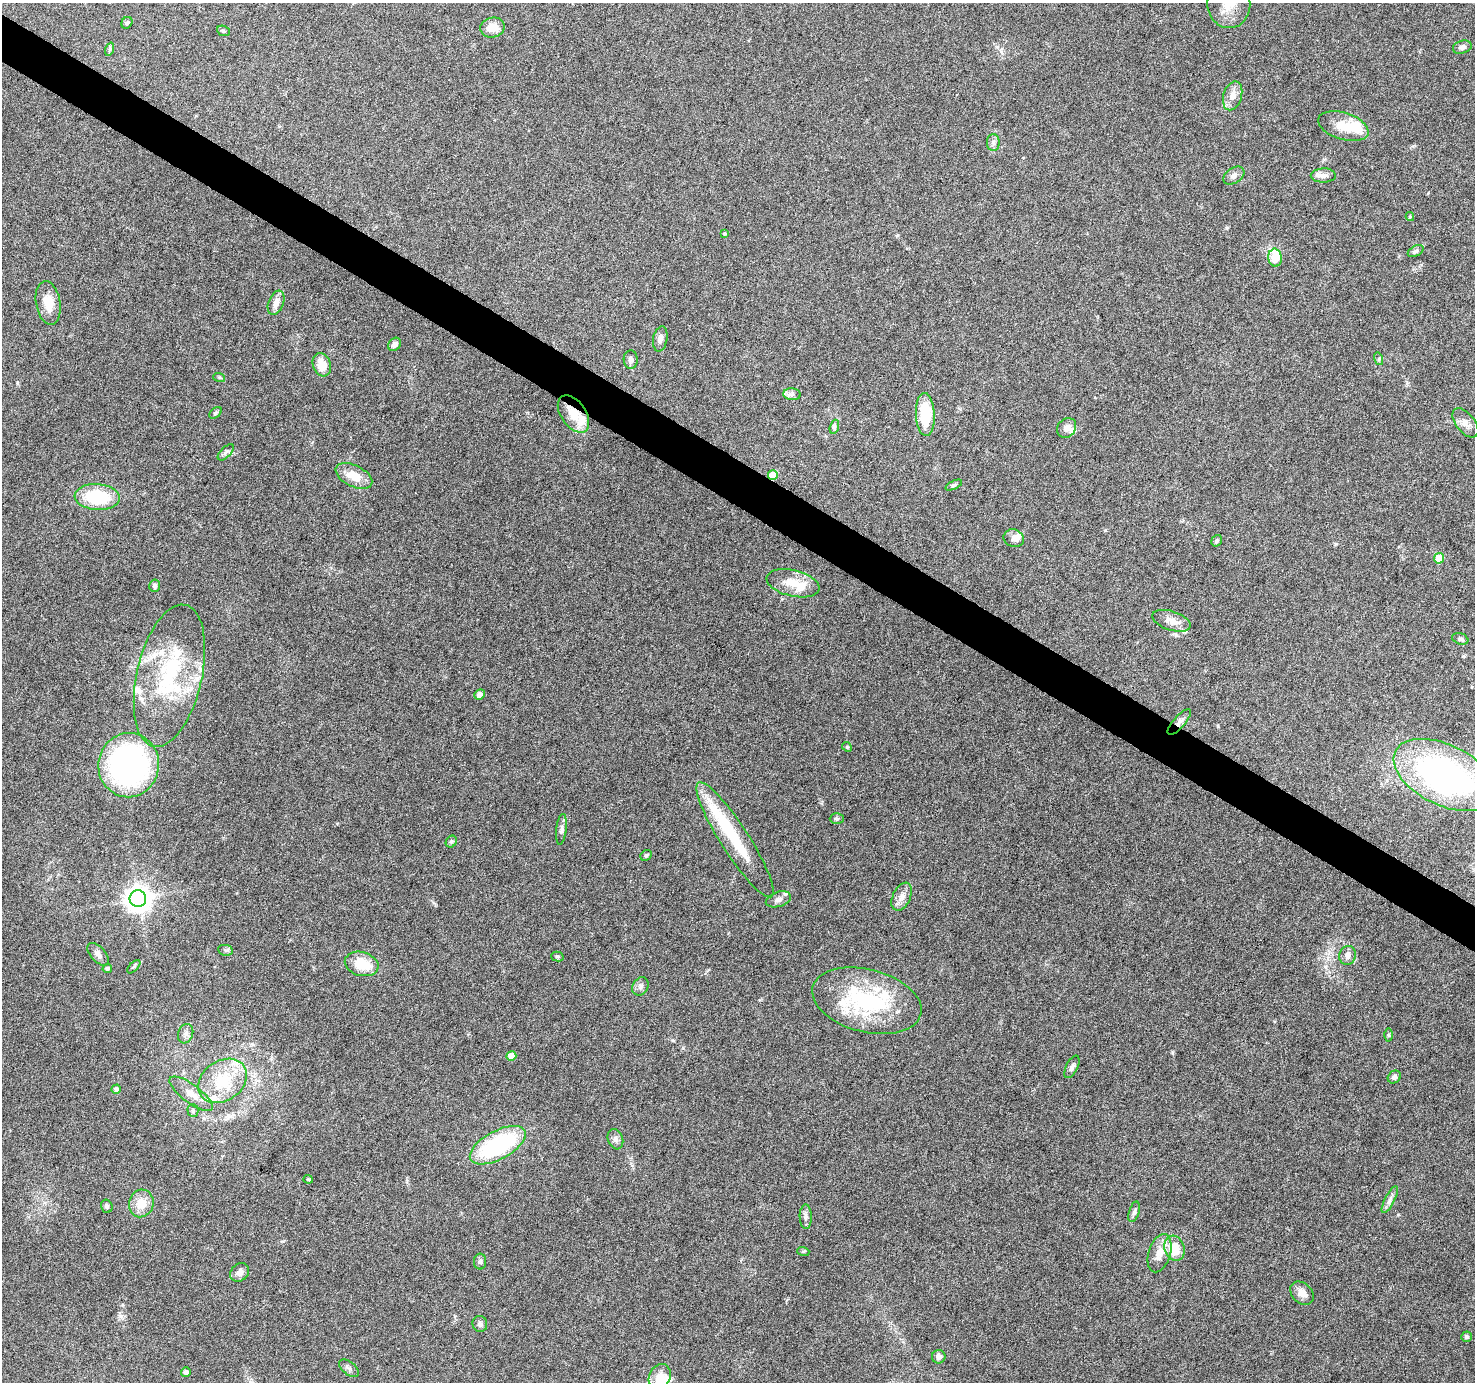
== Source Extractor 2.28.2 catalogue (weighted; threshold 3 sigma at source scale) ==
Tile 11 of 4 x 4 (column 3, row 3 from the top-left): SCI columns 2953-4425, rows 1635-3014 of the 5898 x 5963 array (HDU 1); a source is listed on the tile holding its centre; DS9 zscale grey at full resolution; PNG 1477 x 1384 px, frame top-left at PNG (2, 3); each listed source drawn as its Kron ellipse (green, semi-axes under 4 px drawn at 4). Shown black and unused: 3% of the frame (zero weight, under 6 of 12 exposures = <1% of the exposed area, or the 3 px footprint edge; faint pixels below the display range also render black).
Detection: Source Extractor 2.28.2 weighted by HDU 2 'WHT'; one run over the whole footprint, this tile lists its part. Background 0.053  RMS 0.0026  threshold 0.0106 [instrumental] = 3 sigma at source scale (4.09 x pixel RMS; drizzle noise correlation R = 1.36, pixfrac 0.8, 0.0396/0.0396 arcsec/px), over >= 5 px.
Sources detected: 109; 3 inside a brighter object's white glare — neither listed nor drawn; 12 inside a brighter listed object's ellipse — not listed separately; the other 94 listed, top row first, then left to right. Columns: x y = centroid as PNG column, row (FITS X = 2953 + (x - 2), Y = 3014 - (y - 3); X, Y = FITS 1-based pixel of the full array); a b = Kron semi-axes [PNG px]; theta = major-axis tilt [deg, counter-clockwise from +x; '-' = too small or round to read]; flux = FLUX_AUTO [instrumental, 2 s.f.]
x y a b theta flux
1229 3 25 21 -85 6
127 23 6 5 - 0.52
492 28 12 10 14 2.9
223 31 6 5 - 0.38
1462 47 9 6 16 0.9
110 49 7 4 72 0.44
1233 96 15 9 73 1.9
1343 126 26 13 -17 4.8
993 142 8 6 -90 0.78
1323 175 12 7 1 1.2
1234 176 12 7 33 1.1
1410 217 4 4 - 0.22
724 233 4 3 - 0.23
1416 251 8 5 29 0.53
1275 258 9 6 -84 6.3
48 303 22 12 -80 3.9
276 303 13 7 68 1.7
660 339 12 7 80 1.1
394 344 7 6 - 1
1379 359 6 4 -73 0.33
631 360 9 7 -87 0.86
322 365 12 9 -71 3.4
219 377 6 4 -19 0.29
792 394 9 6 -6 0.78
216 413 7 5 41 0.4
573 414 21 12 -56 5.1
925 414 21 9 -87 10
1465 423 17 9 -51 1.8
834 427 7 4 72 0.52
1067 428 10 9 - 1.3
226 452 10 5 45 0.64
773 475 5 5 - 5.5
354 476 20 10 -27 4
954 485 9 4 25 0.42
97 497 22 13 -4 12
1014 538 10 8 -22 1.2
1217 541 6 5 - 0.52
1439 558 5 5 - 4.9
793 583 27 13 -13 4.7
155 586 6 5 - 0.65
1171 621 20 9 -18 2.3
1460 639 8 5 -20 0.61
169 676 73 32 77 28
479 694 5 5 - 1.1
1179 722 16 6 49 1.1
847 747 5 4 - 0.27
129 765 32 30 84 57
1444 775 54 30 -26 78
837 819 7 5 0 0.46
561 829 15 5 84 0.82
735 840 68 14 -57 12
451 842 6 5 - 0.42
646 855 6 5 - 0.37
902 897 15 9 65 1.8
138 899 8 8 - 250
778 899 13 7 18 1.2
225 950 7 5 -9 0.45
98 954 14 7 -48 1.2
1348 955 9 8 - 1.3
557 956 6 4 -15 0.38
362 964 17 12 -16 6.3
134 967 8 3 44 0.38
107 969 5 4 - 0.52
640 986 9 7 58 0.87
867 1001 56 31 -14 27
186 1034 10 7 71 0.95
1388 1035 6 4 -89 0.35
511 1056 5 4 - 3.2
1072 1067 12 6 64 0.82
1394 1077 7 6 - 0.71
222 1081 26 20 36 11
116 1089 5 4 - 0.75
191 1094 26 9 -37 3.1
193 1111 6 5 - 0.48
615 1139 10 7 -70 0.94
498 1145 31 14 28 27
308 1179 4 4 - 0.27
1390 1200 15 5 63 1.1
141 1203 14 12 76 3.7
107 1206 7 5 -76 0.68
1134 1212 10 5 73 0.66
806 1217 12 6 -88 0.84
1174 1248 13 10 -71 5.3
803 1251 6 4 -17 0.29
1160 1253 20 11 73 3.2
480 1262 8 6 -90 0.6
240 1272 10 8 44 1.2
1302 1293 13 10 -43 1.9
480 1324 8 7 - 0.82
1467 1337 5 5 - 0.44
939 1357 7 6 - 1.2
349 1368 12 6 -38 0.76
186 1372 5 5 - 0.63
660 1377 13 10 65 2.7
Overlapping masked pixels (flux is a lower limit): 3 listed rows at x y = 573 414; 773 475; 1179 722
Isophote crosses this tile's border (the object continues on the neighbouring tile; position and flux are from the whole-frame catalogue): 2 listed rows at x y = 1229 3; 1444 775
Unlisted compact peaks at least as high as the median listed source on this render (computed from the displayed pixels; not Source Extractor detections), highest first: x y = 1172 1052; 672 1040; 121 1316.